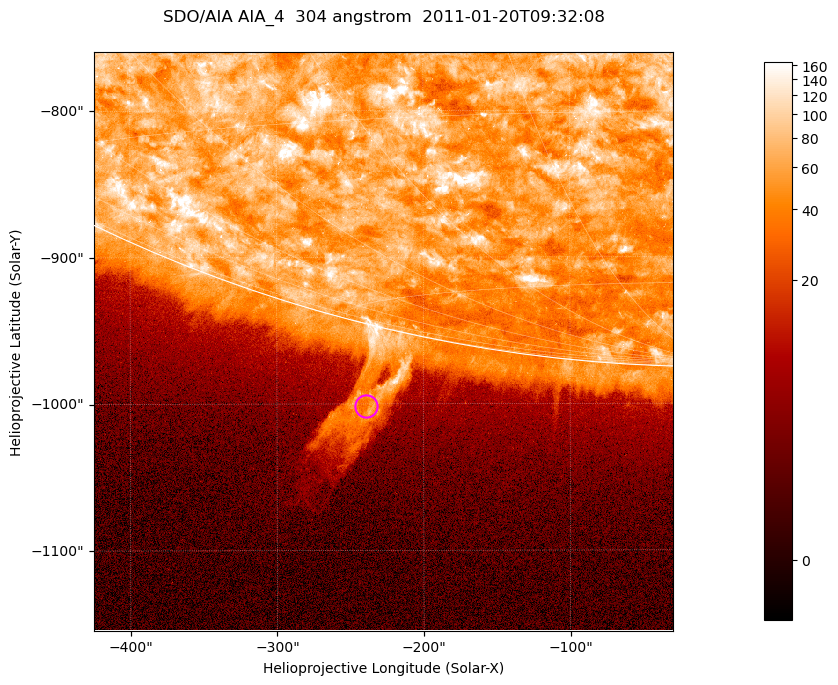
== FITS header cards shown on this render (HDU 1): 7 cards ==
TELESCOP= 'SDO/AIA '           / For AIA: SDO/AIA
INSTRUME= 'AIA_4   '           / For AIA: AIA_ATA1, AIA_ATA2, AIA_ATA3 or AIA_AT
WAVELNTH=                  304 / [angstrom] Wavelength
WAVEUNIT= 'angstrom'           / Wavelength unit: angstrom
DATE-OBS= '2011-01-20T09:32:08.123' / [ISO] Date when observation started; ISO 8
CTYPE1  = 'HPLN-TAN'           / CTYPE1; Typically HPLN
CTYPE2  = 'HPLT-TAN'           / CTYPE2; Typically HPLT

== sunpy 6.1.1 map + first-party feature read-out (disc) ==
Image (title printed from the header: SDO/AIA AIA_4  304 angstrom  2011-01-20T09:32:08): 658 x 658 px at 0.6 arcsec/px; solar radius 975 arcsec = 1625 px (partial field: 2.4% of the solar disc is inside the frame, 46% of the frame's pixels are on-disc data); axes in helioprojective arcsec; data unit not stated in the header (colour bar unlabelled)
Orientation: roll -0.132 deg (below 1 deg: not rotated)
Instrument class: DISC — disc imager (sunpy class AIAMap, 304 A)
Bright regions (active regions / flare kernels): reference = the on-disc median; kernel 5 px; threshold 5 sigma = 110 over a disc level ~60.3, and >= 1.15x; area >= 432 px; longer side >= 8 px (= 4.8 arcsec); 0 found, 0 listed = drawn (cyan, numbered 1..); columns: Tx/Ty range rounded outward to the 2 arcsec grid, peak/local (2 s.f.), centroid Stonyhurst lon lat
Off-limb structures (1.02-1.3 R_sun): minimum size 216 px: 2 found; the strongest spans PA ~165..170 deg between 1.02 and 1.14 R_sun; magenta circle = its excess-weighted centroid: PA ~165 deg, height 1.06 R_sun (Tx ~-240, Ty ~-1002 arcsec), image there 5.6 x the reference